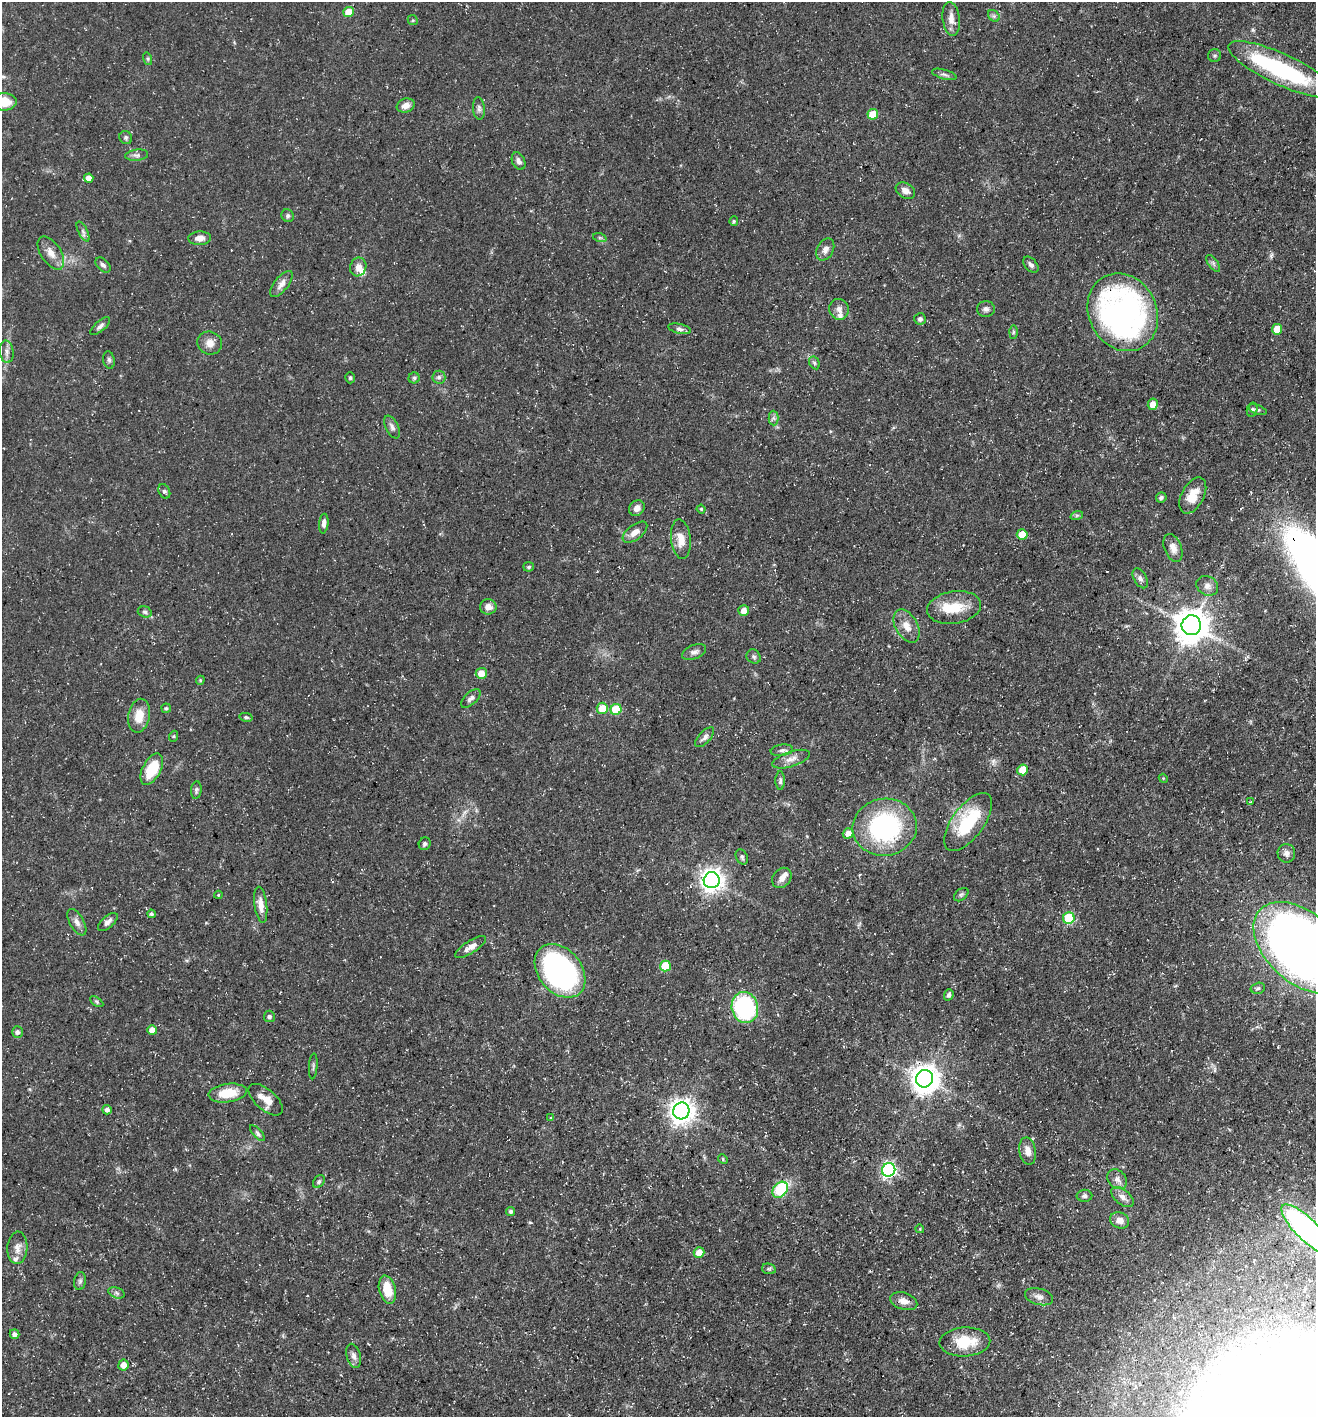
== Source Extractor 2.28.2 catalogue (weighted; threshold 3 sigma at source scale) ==
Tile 6 of 4 x 4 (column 2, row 2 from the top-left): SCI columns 1455-2768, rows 2833-4247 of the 5674 x 5663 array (HDU 1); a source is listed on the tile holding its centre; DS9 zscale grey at full resolution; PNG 1318 x 1419 px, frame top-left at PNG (2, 2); each listed source drawn as its Kron ellipse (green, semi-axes under 4 px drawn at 4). Shown black and unused: <1% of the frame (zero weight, under 3 of 5 exposures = <1% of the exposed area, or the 3 px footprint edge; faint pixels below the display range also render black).
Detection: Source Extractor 2.28.2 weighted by HDU 2 'WHT'; one run over the whole footprint, this tile lists its part. Background 0.0358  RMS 0.0039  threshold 0.0175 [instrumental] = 3 sigma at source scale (4.5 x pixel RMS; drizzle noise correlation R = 1.50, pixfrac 1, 0.05/0.05 arcsec/px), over >= 5 px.
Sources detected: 153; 2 inside a brighter object's white glare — neither listed nor drawn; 4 inside a brighter listed object's ellipse — not listed separately; the other 147 listed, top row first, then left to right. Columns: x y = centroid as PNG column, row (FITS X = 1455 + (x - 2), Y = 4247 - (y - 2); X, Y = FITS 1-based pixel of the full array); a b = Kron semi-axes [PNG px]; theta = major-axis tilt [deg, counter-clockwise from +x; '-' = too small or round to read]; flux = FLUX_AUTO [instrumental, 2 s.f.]
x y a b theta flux
348 12 5 5 - 6.5
994 16 6 5 - 0.78
951 19 17 8 -82 3.5
413 20 5 4 - 0.57
1215 56 6 6 - 0.82
148 59 6 4 -72 0.54
1281 69 58 15 -25 50
944 74 12 4 -16 1.2
3 102 13 8 1 9.5
406 105 9 7 19 2.4
479 108 11 6 -85 1.3
873 114 5 5 - 9.3
126 138 7 6 - 0.82
137 155 11 5 7 1.4
519 161 9 6 -67 1.6
89 178 5 4 - 4
905 191 10 7 -30 2.3
288 216 6 6 - 0.85
734 221 5 4 - 0.54
83 232 11 4 -63 1.2
200 238 11 7 3 2.5
600 238 7 4 -18 0.62
825 249 12 8 62 2.3
51 253 19 10 -57 4
1213 263 10 5 -55 1
103 265 9 5 -44 1.1
1031 265 9 6 -49 1.3
358 267 9 8 - 2.8
281 284 16 7 52 2.5
839 309 10 9 - 2.2
986 309 9 8 - 1.4
1123 312 40 34 -62 130
920 319 6 6 - 1.2
100 326 12 5 42 1.2
680 329 11 5 -14 1.2
1277 329 5 5 - 5.9
1013 332 6 4 88 0.61
210 343 12 11 - 3.2
7 352 11 7 -83 1.7
109 360 9 5 -80 0.92
814 363 7 5 -61 0.72
439 377 6 6 - 1.1
350 378 5 4 - 0.64
414 378 5 5 - 0.71
1153 404 5 5 - 4.3
1252 410 7 5 77 0.97
1258 410 9 4 -21 0.77
773 418 7 5 -89 1
392 427 12 6 -64 1.6
164 491 7 5 -62 0.89
1193 495 19 11 62 6.2
1161 498 5 5 - 0.86
637 508 8 7 - 2.2
701 509 4 4 - 0.48
1077 515 6 4 19 0.63
324 524 10 4 84 1.6
635 532 14 7 37 3.1
1022 534 5 5 - 7.7
681 539 20 9 -83 5.1
1173 548 14 8 -69 2.9
529 567 5 4 - 0.74
1140 578 11 6 -61 1.6
1207 586 11 9 -28 2.2
488 607 8 7 - 2.8
954 607 27 16 9 11
744 610 5 5 - 3.3
145 612 7 5 -17 0.89
1191 625 10 9 - 830
907 626 18 11 -61 4.4
694 652 12 7 21 1.7
754 657 7 6 - 0.96
481 673 5 5 - 4.5
200 680 4 4 - 0.53
471 698 12 6 43 1.6
166 708 5 4 - 0.51
602 708 5 5 - 6.8
616 709 5 5 - 16
139 716 17 11 79 6.2
246 717 7 4 -12 0.7
174 736 5 3 - 0.45
705 737 12 5 47 1.4
782 750 11 6 8 1.5
791 759 19 7 18 3
152 769 17 9 62 12
1023 770 5 5 - 7.4
1163 778 4 3 - 0.35
780 781 9 4 90 0.98
196 790 9 5 83 0.88
1250 802 4 3 - 0.36
968 822 34 15 54 23
885 827 32 28 8 58
848 833 5 5 - 2.9
425 844 6 5 - 1
1286 853 9 8 - 2
742 857 8 5 -65 0.95
782 878 11 8 50 2.3
712 880 8 8 - 300
218 895 4 4 - 0.38
961 895 8 5 40 0.8
261 905 18 6 -83 3.4
151 914 4 4 - 0.89
1069 918 6 5 - 24
77 922 15 7 -61 2.2
108 922 12 6 42 1.6
471 947 18 6 33 2.9
1302 948 57 35 -42 370
665 966 5 5 - 14
560 971 30 21 -50 90
1258 988 7 5 14 0.79
949 995 5 4 - 1.1
97 1002 7 4 -32 0.64
745 1007 16 13 -76 47
269 1016 6 5 - 0.99
152 1030 5 5 - 4.4
17 1032 6 5 - 1.3
313 1066 13 3 86 0.7
925 1079 9 8 - 500
228 1093 19 9 7 9
266 1100 21 10 -41 4.9
107 1110 5 4 - 1.4
681 1111 8 8 - 370
551 1118 4 4 - 0.47
257 1133 10 4 -48 0.97
1028 1151 14 8 -80 2.9
723 1159 5 3 - 0.55
889 1170 7 6 - 95
1117 1179 11 8 -43 2.2
319 1182 7 5 50 0.72
780 1190 9 6 49 22
1084 1196 8 6 -1 1.1
1122 1197 13 7 -40 2.3
511 1211 4 4 - 0.91
1120 1220 10 8 -20 2.8
920 1229 4 3 - 0.34
1307 1229 33 11 -45 110
17 1248 16 10 87 3.1
699 1252 5 5 - 4.4
769 1269 7 5 -11 0.76
80 1281 9 6 80 1
387 1290 14 8 -76 7.8
116 1293 8 5 -20 1
1039 1297 14 8 -15 2.3
904 1301 14 8 -18 3.1
15 1334 5 4 - 1.5
965 1342 25 14 3 12
354 1356 12 7 -75 1.8
123 1365 5 5 - 3.3
Overlapping masked pixels (flux is a lower limit): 1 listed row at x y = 1123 312
Isophote crosses this tile's border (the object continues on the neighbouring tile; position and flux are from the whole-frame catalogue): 3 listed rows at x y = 3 102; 1302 948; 1307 1229